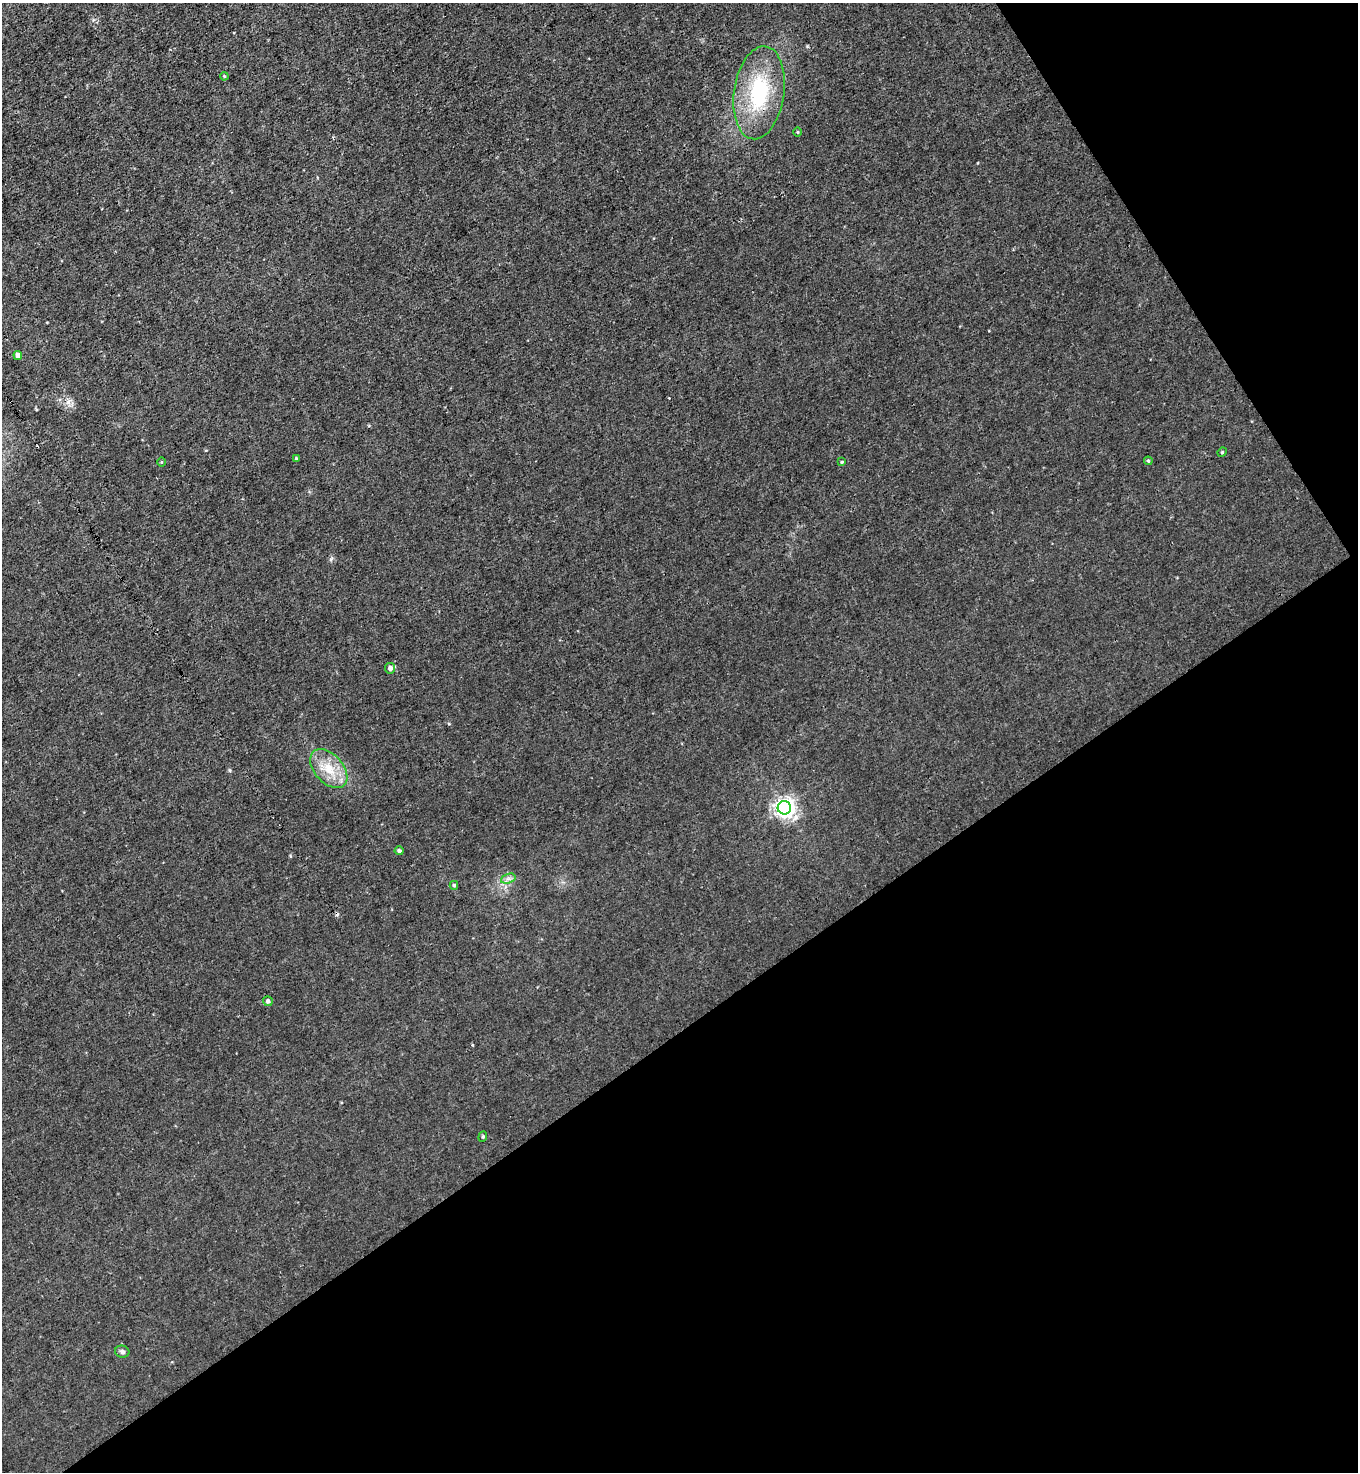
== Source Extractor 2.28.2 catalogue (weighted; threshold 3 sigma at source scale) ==
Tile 12 of 4 x 4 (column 4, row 3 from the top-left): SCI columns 4361-5716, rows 1471-2940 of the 5870 x 5879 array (HDU 1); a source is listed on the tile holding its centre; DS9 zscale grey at full resolution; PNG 1360 x 1474 px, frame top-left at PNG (2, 3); each listed source drawn as its Kron ellipse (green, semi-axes under 4 px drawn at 4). Shown black and unused: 35% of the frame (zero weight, under 3 of 4 exposures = <1% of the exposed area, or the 3 px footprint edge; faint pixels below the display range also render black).
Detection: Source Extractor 2.28.2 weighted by HDU 2 'WHT'; one run over the whole footprint, this tile lists its part. Background 0.00828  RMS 0.0024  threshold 0.0109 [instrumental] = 3 sigma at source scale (4.5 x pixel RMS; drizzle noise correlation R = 1.50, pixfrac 1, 0.05/0.05 arcsec/px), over >= 5 px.
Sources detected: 19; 1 cosmic-ray / hot-pixel residue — neither listed nor drawn; the other 18 listed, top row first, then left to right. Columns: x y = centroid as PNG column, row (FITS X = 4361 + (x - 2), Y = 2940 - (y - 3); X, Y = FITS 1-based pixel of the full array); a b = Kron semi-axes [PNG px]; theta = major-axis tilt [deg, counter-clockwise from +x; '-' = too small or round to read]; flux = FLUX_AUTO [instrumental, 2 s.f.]
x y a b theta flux
224 76 4 3 - 0.24
759 93 47 25 82 21
798 132 5 3 - 0.24
18 355 4 4 - 1.9
1222 452 5 4 - 0.31
296 458 3 3 - 0.34
1148 461 4 4 - 0.29
161 462 5 3 - 0.22
842 462 3 3 - 0.29
390 668 5 5 - 0.99
329 769 23 14 -48 5.8
784 808 7 6 - 130
399 851 4 4 - 0.58
508 879 7 4 19 0.76
454 885 4 4 - 0.36
268 1001 5 5 - 0.62
483 1137 5 4 - 0.37
122 1352 7 6 - 0.71
Overlapping masked pixels (flux is a lower limit): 1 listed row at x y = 759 93